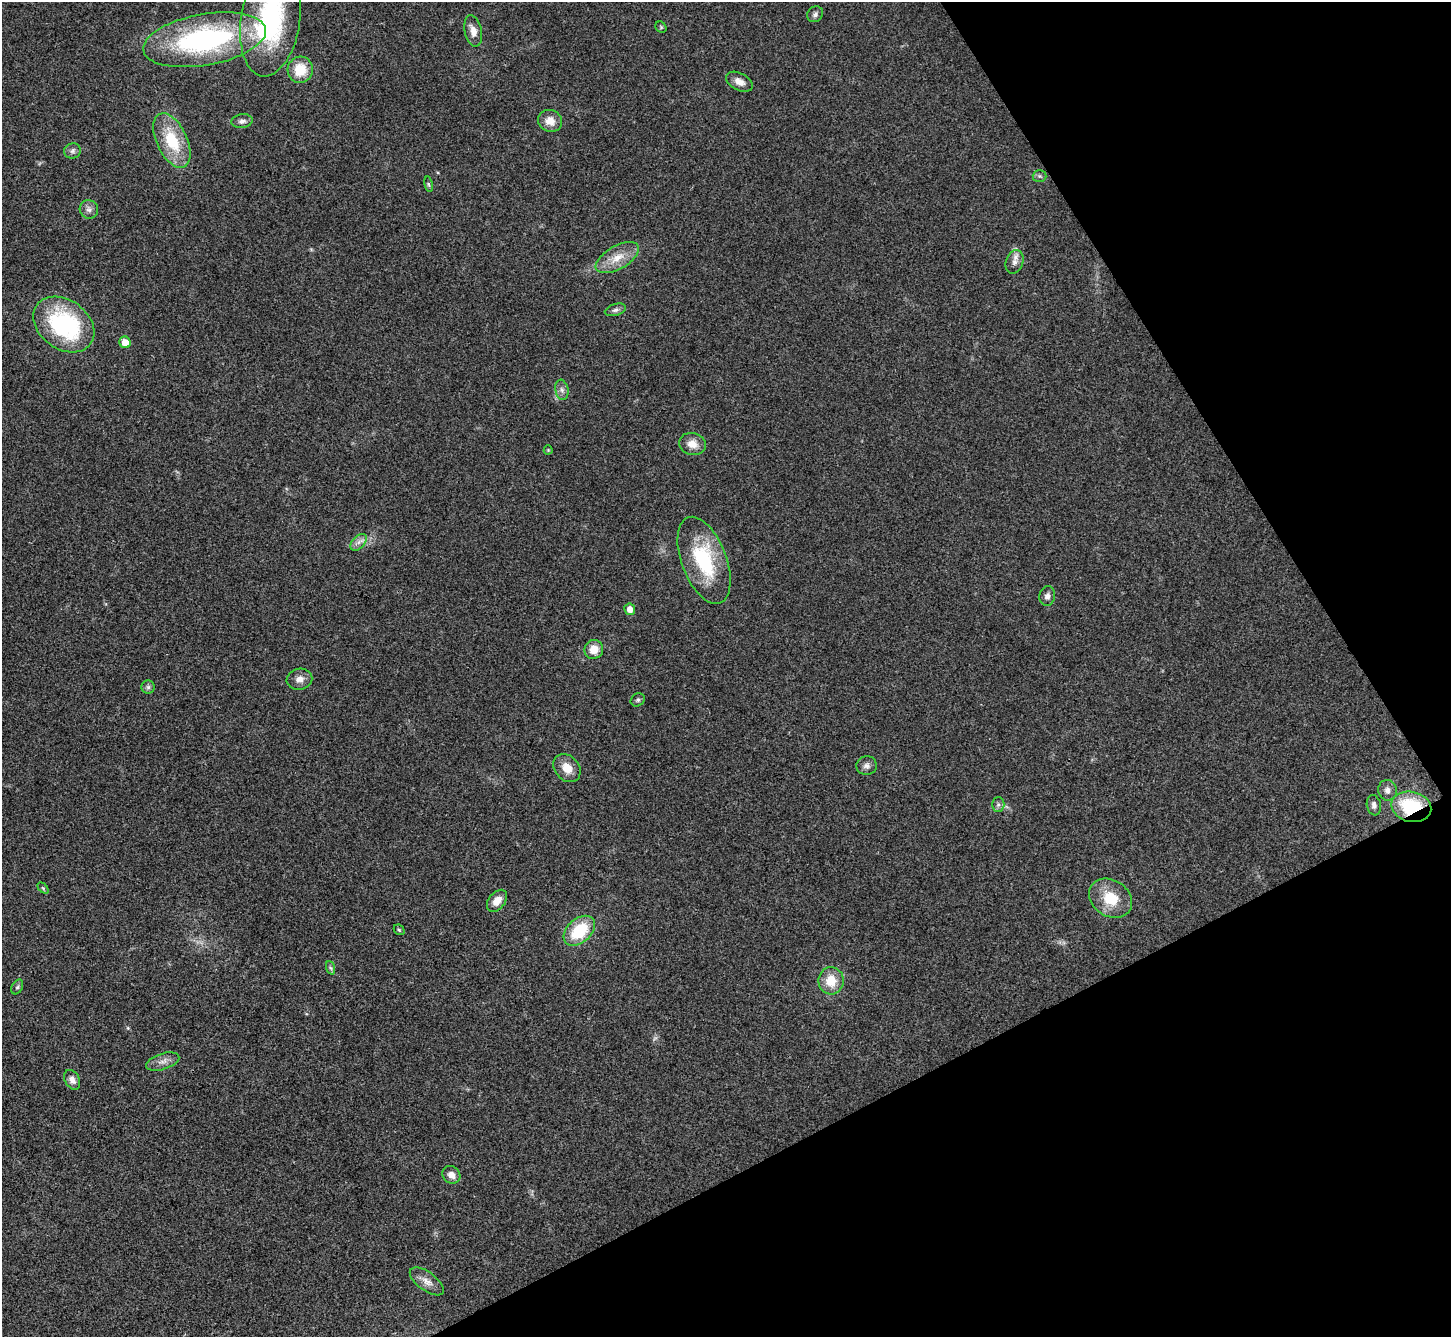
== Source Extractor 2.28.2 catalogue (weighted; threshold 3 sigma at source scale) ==
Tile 12 of 4 x 4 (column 4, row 3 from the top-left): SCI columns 4353-5801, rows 1631-2965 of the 5803 x 5795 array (HDU 1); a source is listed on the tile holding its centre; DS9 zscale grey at full resolution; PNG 1453 x 1339 px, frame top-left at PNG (2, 2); each listed source drawn as its Kron ellipse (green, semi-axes under 4 px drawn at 4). Shown black and unused: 25% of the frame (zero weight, under 3 of 4 exposures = <1% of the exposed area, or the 3 px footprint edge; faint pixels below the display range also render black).
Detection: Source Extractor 2.28.2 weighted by HDU 2 'WHT'; one run over the whole footprint, this tile lists its part. Background 0.0214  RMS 0.0045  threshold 0.0201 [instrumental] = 3 sigma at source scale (4.5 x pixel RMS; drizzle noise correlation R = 1.50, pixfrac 1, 0.05/0.05 arcsec/px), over >= 5 px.
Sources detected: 49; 1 too faint to see at this stretch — neither listed nor drawn; the other 48 listed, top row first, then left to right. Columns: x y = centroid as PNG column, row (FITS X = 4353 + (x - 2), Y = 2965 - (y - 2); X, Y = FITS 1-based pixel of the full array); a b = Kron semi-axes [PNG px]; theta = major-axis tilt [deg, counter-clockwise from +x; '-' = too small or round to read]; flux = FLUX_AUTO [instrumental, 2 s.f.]
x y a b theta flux
815 14 8 7 - 1.4
270 20 57 29 81 66
661 27 6 5 - 0.64
473 31 16 8 -77 3.8
205 40 62 25 10 88
300 70 13 12 - 10
739 82 14 8 -27 3.8
242 121 11 7 8 1.8
550 121 12 11 - 5
172 141 29 15 -65 20
73 151 8 7 - 1.6
1039 176 7 6 - 1.1
429 184 8 4 -81 0.7
89 209 9 9 - 2
617 258 24 11 30 8
1014 262 12 8 69 2.9
615 310 11 6 16 1.4
64 324 33 24 -36 57
125 342 6 5 - 5.1
562 390 10 6 -80 1.8
692 444 13 11 -16 5.1
548 450 4 4 - 0.43
359 542 10 6 47 2.1
704 560 46 22 -69 34
1047 596 10 8 79 1.9
630 609 6 5 - 3.2
594 649 9 9 - 5.6
299 679 13 10 11 3.2
148 687 6 6 - 1.2
638 700 7 6 - 0.92
867 766 10 9 - 2.1
567 768 15 12 -49 6.1
1387 790 10 9 - 2.4
998 804 7 6 - 1.3
1374 805 10 7 -79 1.9
1411 807 20 15 -13 29
43 888 6 4 -45 0.66
1110 898 23 18 -34 14
497 901 13 8 51 4.7
399 930 6 4 -43 0.61
579 931 18 12 41 21
331 968 7 4 -70 0.88
831 981 13 12 - 8.8
17 987 8 5 60 0.97
163 1062 17 8 17 3.1
72 1080 10 7 -60 2.5
451 1175 9 8 - 3.3
427 1281 20 9 -36 4
Overlapping masked pixels (flux is a lower limit): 1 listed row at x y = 1411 807
Isophote crosses this tile's border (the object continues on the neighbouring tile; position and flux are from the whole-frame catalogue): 1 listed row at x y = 270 20